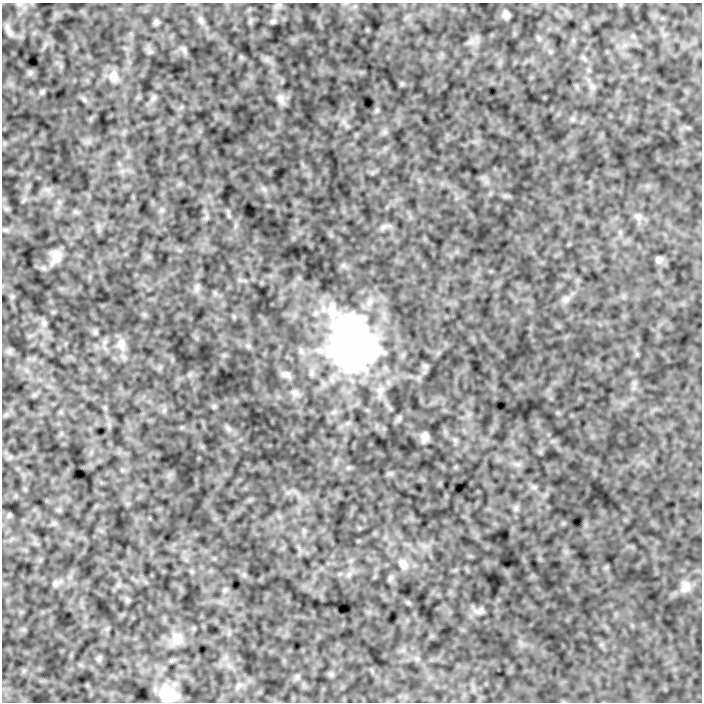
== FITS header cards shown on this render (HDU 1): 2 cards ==
NAXIS1  =                  700
NAXIS2  =                  700

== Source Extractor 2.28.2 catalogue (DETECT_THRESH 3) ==
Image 700 x 700 px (HDU 1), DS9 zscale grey, 1 PNG px = 1 image px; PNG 704 x 704 px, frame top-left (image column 1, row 700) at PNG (2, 3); no overlay
Background -2.17e-07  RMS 1.7e-06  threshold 5.20e-06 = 3 sigma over >= 5 px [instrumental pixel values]
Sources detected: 50; all 50 listed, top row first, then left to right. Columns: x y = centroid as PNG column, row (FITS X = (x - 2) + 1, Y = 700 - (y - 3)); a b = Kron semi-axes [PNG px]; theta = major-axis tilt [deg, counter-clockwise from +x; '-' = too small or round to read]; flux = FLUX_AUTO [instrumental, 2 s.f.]
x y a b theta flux
19 4 9 4 0 2.8e-04
279 4 10 4 0 3.2e-04
506 15 7 5 -72 5.6e-04
201 20 13 8 -59 5.9e-04
273 21 8 6 13 3.3e-04
156 22 8 7 - 3.5e-04
9 31 19 6 -62 6.2e-04
539 38 7 4 -71 2.1e-04
184 50 11 6 -52 3.8e-04
30 72 8 6 70 3.0e-04
114 77 18 13 -81 1.4e-03
592 86 8 6 -45 4.5e-04
42 92 7 6 - 2.5e-04
153 98 11 7 57 4.3e-04
84 99 10 4 -48 3.4e-04
281 99 15 10 -64 7.9e-04
572 119 8 6 0 3.0e-04
264 189 7 4 -71 2.8e-04
638 217 11 10 - 6.6e-04
383 227 11 6 38 4.7e-04
5 230 9 6 2 3.2e-04
56 257 15 10 74 1.4e-03
659 260 8 7 - 5.1e-04
197 288 11 4 77 3.6e-04
566 299 11 9 37 6.1e-04
44 323 9 7 78 4.1e-04
95 332 8 6 70 2.5e-04
121 344 18 13 -85 1.4e-03
352 345 63 47 -71 5.1e-02
286 375 14 7 -18 5.8e-04
294 393 11 9 -20 6.4e-04
214 406 7 6 - 2.3e-04
228 429 9 6 -54 4.1e-04
425 437 8 6 71 6.9e-04
534 487 7 6 - 3.0e-04
516 508 7 7 - 3.5e-04
9 515 7 5 46 2.0e-04
403 564 15 11 -64 1.2e-03
56 583 9 9 - 4.8e-04
685 587 18 13 67 1.2e-03
225 590 7 6 - 2.5e-04
128 600 8 6 -36 2.5e-04
481 610 8 6 46 3.9e-04
177 638 17 15 -77 1.5e-03
99 659 9 6 64 2.6e-04
417 659 7 5 -45 3.0e-04
331 674 7 6 - 3.1e-04
297 677 9 6 73 3.3e-04
238 686 12 5 45 4.5e-04
168 694 18 14 -29 3.9e-03